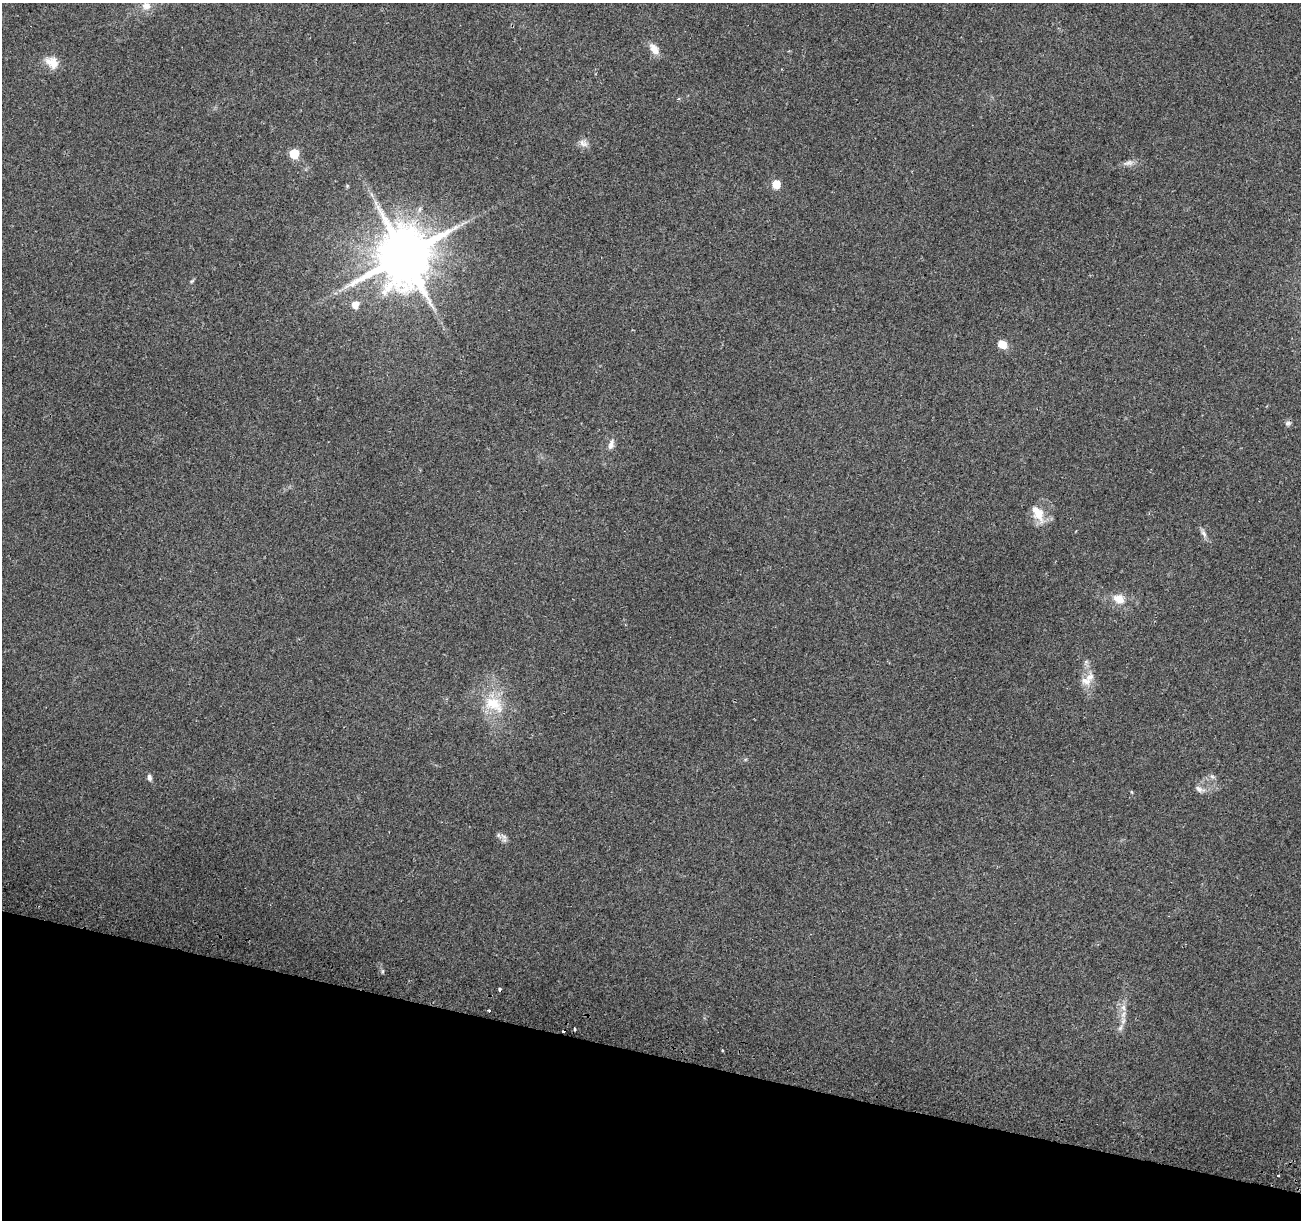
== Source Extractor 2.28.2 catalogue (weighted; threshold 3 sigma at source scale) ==
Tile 15 of 4 x 4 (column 3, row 4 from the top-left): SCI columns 2614-3912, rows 315-1532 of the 5219 x 5440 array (HDU 1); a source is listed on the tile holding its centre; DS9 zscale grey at full resolution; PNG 1303 x 1222 px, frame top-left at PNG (2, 3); no overlay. Shown black and unused: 14% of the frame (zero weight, under 2 of 3 exposures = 2% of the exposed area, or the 3 px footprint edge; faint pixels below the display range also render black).
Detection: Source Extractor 2.28.2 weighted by HDU 2 'WHT'; one run over the whole footprint, this tile lists its part. Background 0.227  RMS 0.014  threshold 0.0611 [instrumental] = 3 sigma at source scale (4.5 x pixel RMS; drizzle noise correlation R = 1.50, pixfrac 1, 0.0396/0.0396 arcsec/px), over >= 5 px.
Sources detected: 35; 4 cosmic-ray / hot-pixel residue — not listed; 3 inside a brighter listed object's ellipse — not listed separately; the other 28 listed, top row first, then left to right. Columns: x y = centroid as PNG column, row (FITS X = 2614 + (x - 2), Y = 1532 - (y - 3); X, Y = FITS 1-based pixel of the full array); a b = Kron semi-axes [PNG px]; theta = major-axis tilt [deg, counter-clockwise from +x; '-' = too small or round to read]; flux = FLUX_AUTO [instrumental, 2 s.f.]
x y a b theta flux
146 6 12 10 -3 11
654 49 14 8 -56 14
52 62 19 13 -36 18
583 143 14 8 -33 7.6
294 154 6 6 - 58
1128 163 17 7 10 7.2
776 184 5 5 - 42
371 194 7 4 -71 2.8
404 255 19 17 71 7200
192 281 6 4 23 1.8
355 305 5 5 - 20
1002 344 9 7 -44 18
1288 423 8 7 - 3.6
611 444 15 7 73 7.2
1038 514 23 11 -60 26
1203 533 15 5 -65 5.6
1119 599 17 13 -22 19
1086 662 8 5 60 3.3
1090 677 16 12 61 14
494 704 31 20 -27 51
149 777 8 5 -79 4.4
1212 777 9 6 -47 3.8
1200 789 16 7 -25 6.9
1131 792 5 3 - 1.2
504 837 12 7 -56 5.8
489 1010 3 2 - 1.9
1123 1020 13 6 -86 8.2
722 1050 4 3 - 1.2